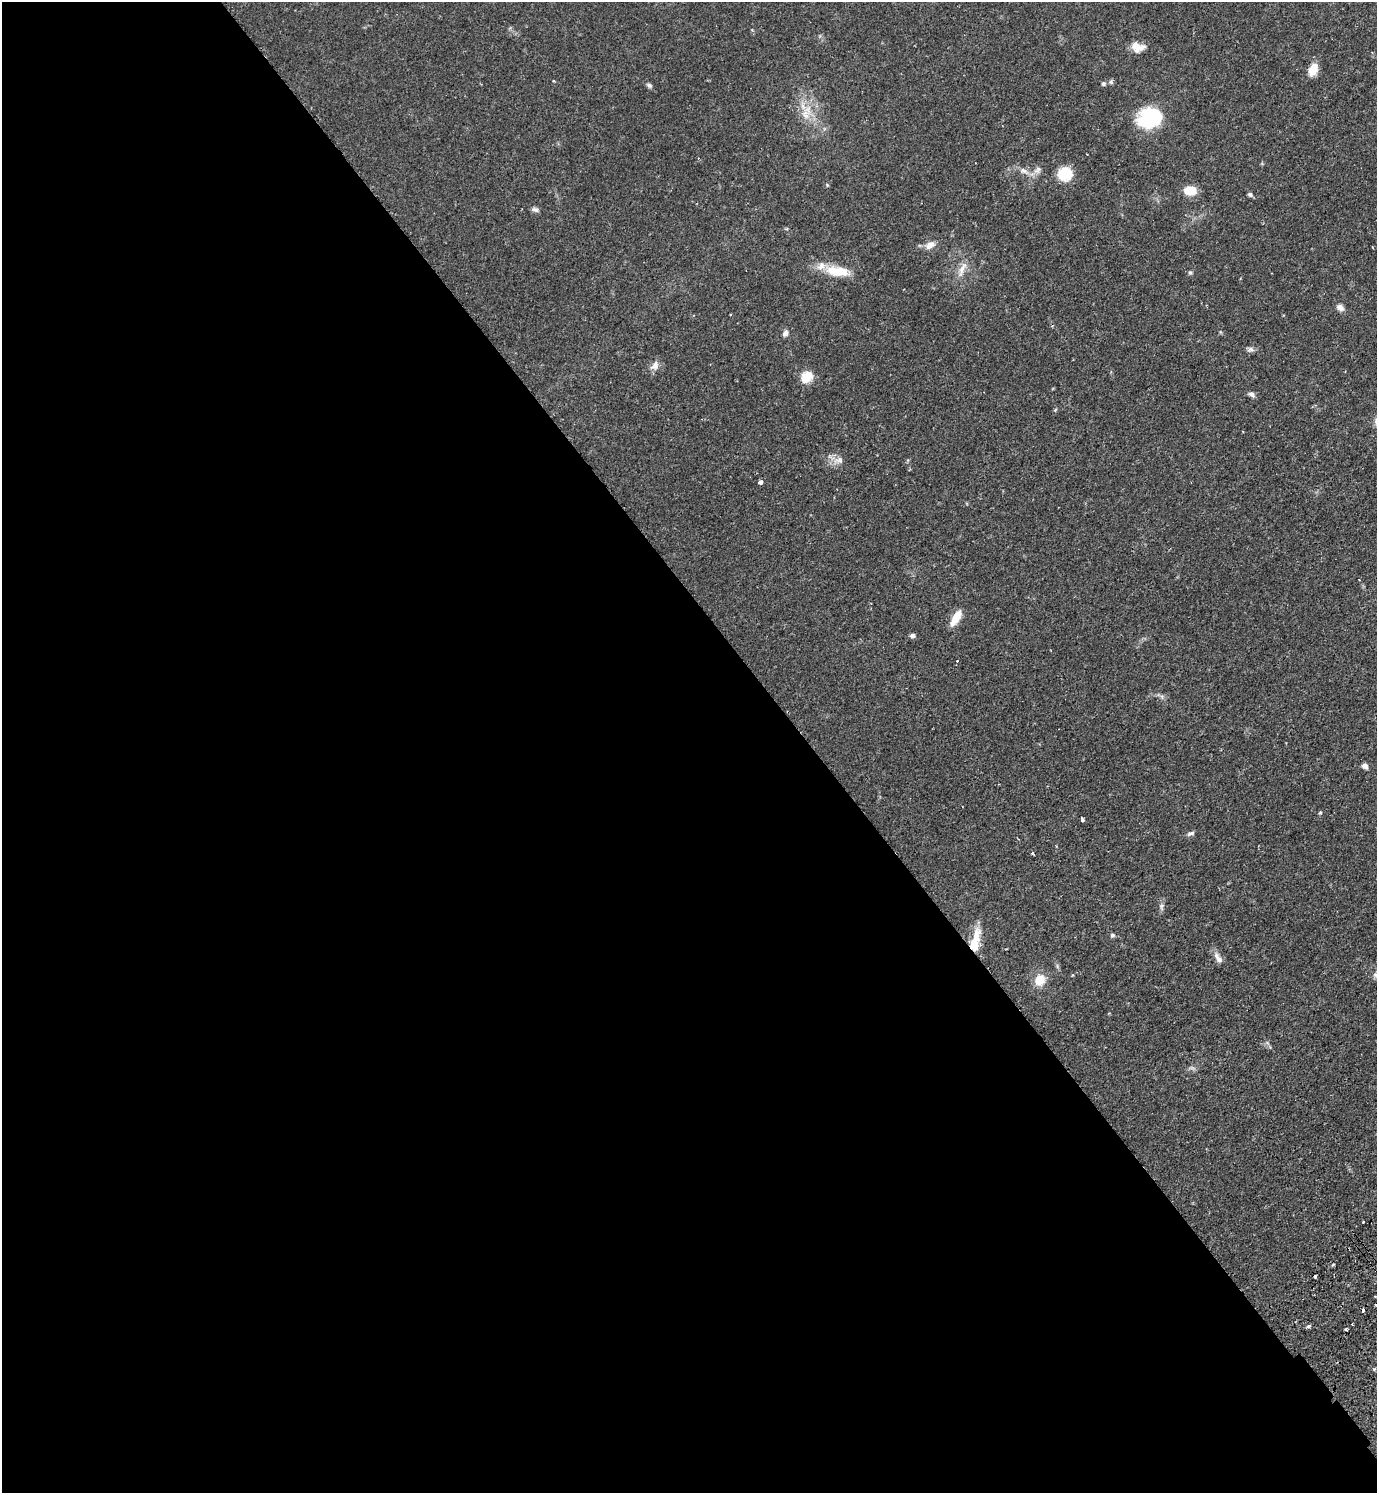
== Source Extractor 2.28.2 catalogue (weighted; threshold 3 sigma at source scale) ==
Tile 9 of 4 x 4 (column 1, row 3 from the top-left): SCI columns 200-1574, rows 1538-3028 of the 6039 x 6055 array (HDU 1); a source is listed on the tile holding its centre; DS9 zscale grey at full resolution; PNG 1379 x 1495 px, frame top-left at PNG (2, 2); no overlay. Shown black and unused: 59% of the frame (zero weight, under 2 of 3 exposures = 3% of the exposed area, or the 3 px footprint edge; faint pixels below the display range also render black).
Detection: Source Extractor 2.28.2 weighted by HDU 2 'WHT'; one run over the whole footprint, this tile lists its part. Background 0.0499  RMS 0.0044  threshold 0.02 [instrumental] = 3 sigma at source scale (4.5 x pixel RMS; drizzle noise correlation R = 1.50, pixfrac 1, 0.05/0.05 arcsec/px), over >= 5 px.
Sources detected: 51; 1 inside a brighter object's white glare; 4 cosmic-ray / hot-pixel residue — not listed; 2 inside a brighter listed object's ellipse — not listed separately; the other 44 listed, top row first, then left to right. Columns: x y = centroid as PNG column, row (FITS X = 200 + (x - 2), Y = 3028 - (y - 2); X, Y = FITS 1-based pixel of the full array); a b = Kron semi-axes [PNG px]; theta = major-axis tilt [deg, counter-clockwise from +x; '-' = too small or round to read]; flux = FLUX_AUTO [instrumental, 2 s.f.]
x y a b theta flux
1138 47 16 10 -9 4.3
1313 70 14 9 67 5.6
1111 82 6 5 - 0.76
1103 84 5 4 - 0.97
649 85 8 5 -36 0.99
805 115 15 9 -71 5
1148 119 24 20 -57 20
1038 170 13 6 33 2.1
1023 171 7 5 -19 1.9
1065 174 12 12 - 13
827 185 5 4 - 0.44
1190 191 12 9 0 7.6
1250 194 6 5 - 1
535 210 11 5 -12 1.2
930 245 14 8 30 3.2
962 269 23 7 66 4
837 271 32 12 -8 11
1190 272 5 5 - 0.68
1340 307 10 7 -35 2
785 333 8 6 53 1.6
1251 349 8 6 0 1.3
655 365 12 9 63 2.8
807 377 16 14 45 5.8
1252 394 10 6 -26 1.3
1243 432 2 2 - 0.47
839 460 15 9 12 3
760 482 3 3 - 7.5
956 618 18 8 59 6.8
912 636 6 5 - 1.2
957 661 3 2 - 0.4
1365 766 7 6 - 1.7
1320 813 5 4 - 0.53
1083 820 4 3 - 3.6
1191 833 11 5 17 1.2
1033 853 3 3 - 2.9
1161 906 7 4 88 0.99
1112 935 6 5 - 0.96
974 945 22 12 75 8.3
1218 958 18 7 -56 2.7
1040 980 14 12 70 6.5
1363 1222 3 2 - 0.46
1315 1276 3 3 - 1.8
1309 1326 6 4 28 0.78
1346 1329 3 3 - 0.72
Overlapping masked pixels (flux is a lower limit): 1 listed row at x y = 974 945